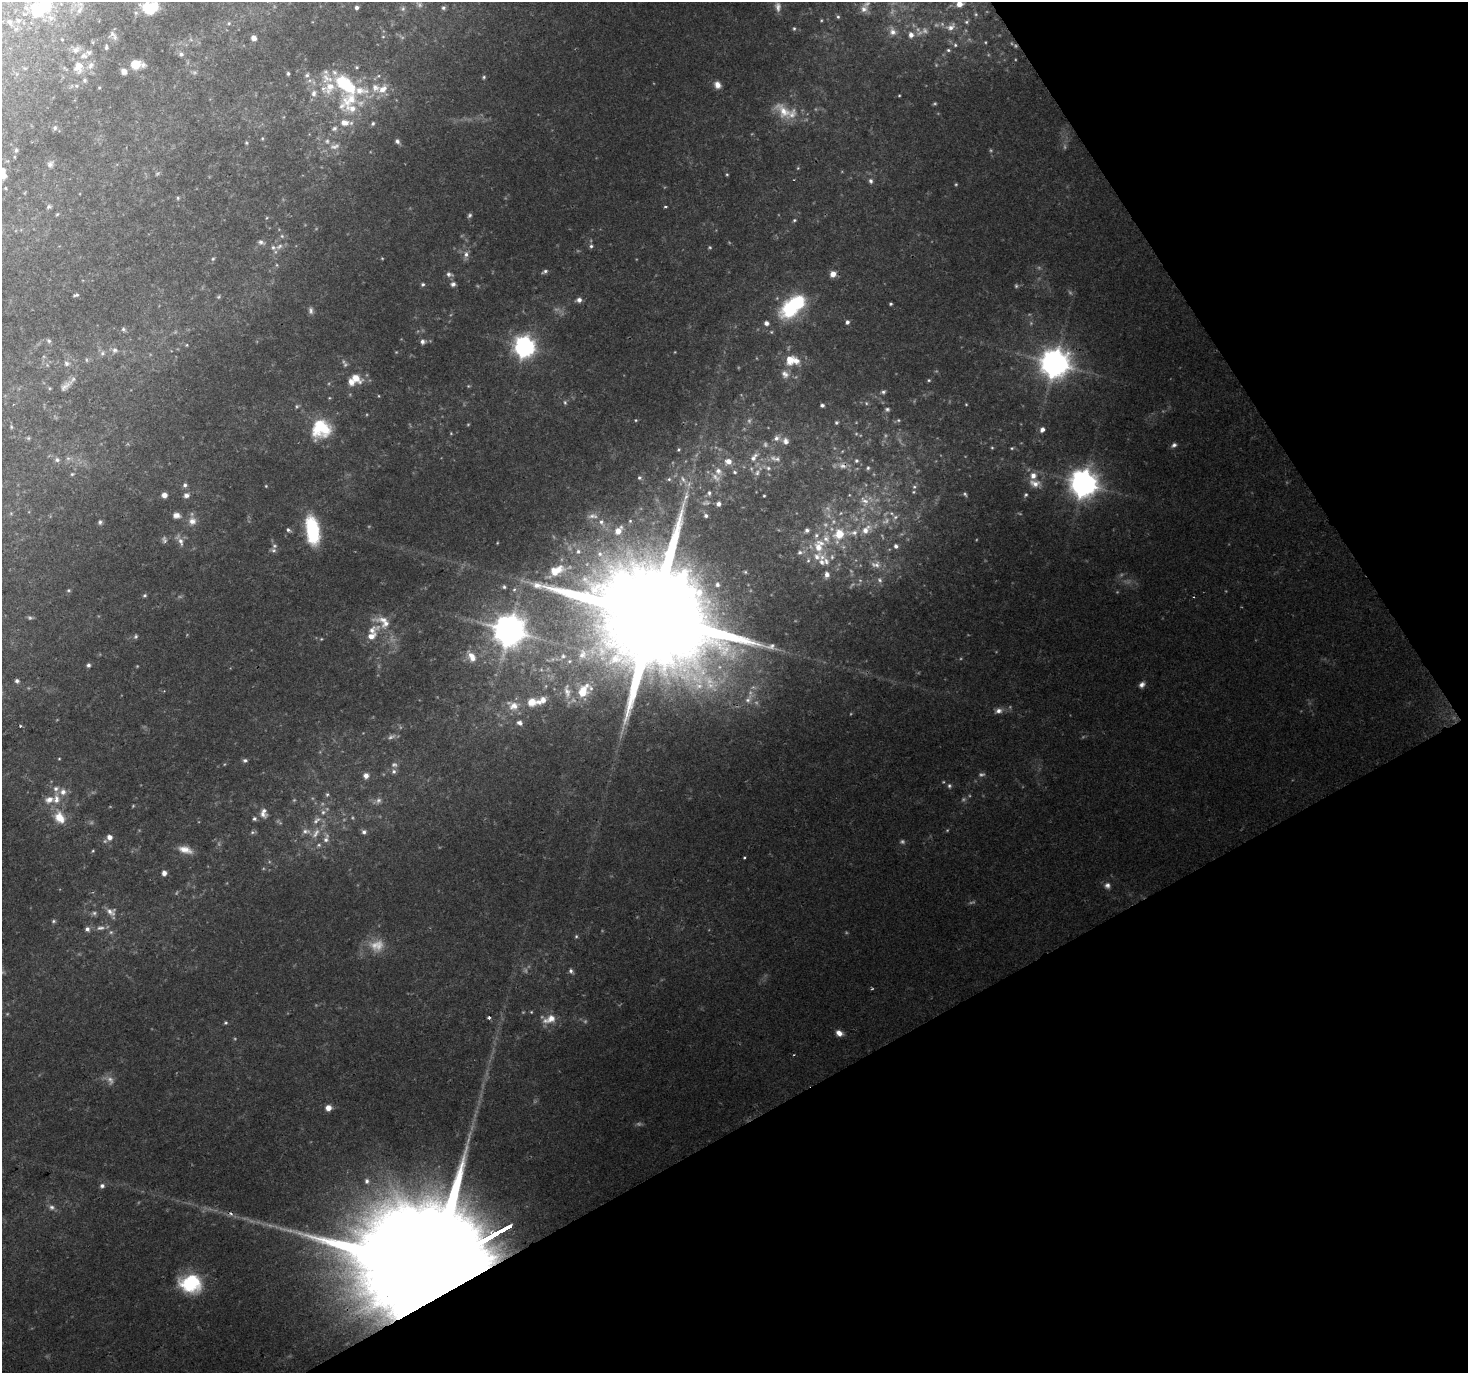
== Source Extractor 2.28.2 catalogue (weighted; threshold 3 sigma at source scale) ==
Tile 12 of 4 x 4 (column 4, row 3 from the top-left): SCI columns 4403-5868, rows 1547-2917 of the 5868 x 5773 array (HDU 1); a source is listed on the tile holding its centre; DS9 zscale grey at full resolution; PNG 1470 x 1375 px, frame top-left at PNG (2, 2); no overlay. Shown black and unused: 28% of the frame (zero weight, under 2 of 3 exposures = <1% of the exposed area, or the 3 px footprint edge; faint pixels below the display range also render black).
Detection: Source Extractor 2.28.2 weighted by HDU 2 'WHT'; one run over the whole footprint, this tile lists its part. Background 0.0686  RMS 0.0058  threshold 0.0261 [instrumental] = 3 sigma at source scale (4.5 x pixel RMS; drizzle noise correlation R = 1.50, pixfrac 1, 0.0396/0.0396 arcsec/px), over >= 5 px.
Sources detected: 353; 79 too faint to see at this stretch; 3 inside a brighter object's white glare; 1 cosmic-ray / hot-pixel residue — not listed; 33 inside a brighter listed object's ellipse — not listed separately; the other 237 listed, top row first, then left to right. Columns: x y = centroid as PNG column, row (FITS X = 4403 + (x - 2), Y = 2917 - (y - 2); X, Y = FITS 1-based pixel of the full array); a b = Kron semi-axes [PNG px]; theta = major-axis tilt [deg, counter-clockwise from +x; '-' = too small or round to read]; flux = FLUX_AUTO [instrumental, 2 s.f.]
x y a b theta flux
959 4 6 6 - 5
153 7 20 12 -6 19
778 7 15 9 -85 4.6
357 8 4 4 - 1.8
443 8 5 5 - 1.1
403 9 7 5 69 1.3
864 9 12 10 2 4.2
79 10 9 5 68 1.7
37 12 23 18 -63 21
976 14 5 5 - 0.83
838 17 6 4 -74 1.1
10 22 8 6 -61 1.6
966 22 6 5 - 1.1
229 23 5 4 - 0.73
951 27 14 9 31 4.5
794 28 6 4 76 0.96
924 30 11 10 - 4
893 32 11 9 -62 4.3
112 34 8 7 - 1.9
911 35 7 6 - 3.6
383 37 5 3 - 0.5
254 38 5 4 - 4.3
62 39 3 2 - 0.36
955 45 5 5 - 0.91
106 47 4 3 - 1
76 50 10 8 23 3
948 50 5 4 - 0.92
181 54 7 7 - 1.8
84 56 11 7 6 3.2
135 64 8 7 - 13
90 65 12 8 70 3.4
78 66 11 8 81 8.3
357 67 4 4 - 0.7
124 71 6 5 - 4.2
288 74 5 4 - 1
307 75 8 6 62 1.9
484 77 5 4 - 0.92
85 80 7 7 - 1.4
345 84 38 20 -42 40
717 85 8 7 - 4.3
76 86 7 6 - 1.5
99 87 5 4 - 0.69
383 89 13 9 46 6.7
314 93 10 8 68 3.4
899 95 3 3 - 0.5
784 111 31 15 -44 15
344 122 12 9 -4 6.3
373 123 5 5 - 1.2
55 128 7 6 - 1.5
334 128 8 6 19 2.1
262 138 5 4 - 0.61
327 141 8 6 -74 2.1
397 141 6 6 - 1.7
246 143 5 4 - 0.66
16 150 6 5 - 1.1
50 164 12 8 56 3
798 168 5 4 - 0.66
727 174 4 3 - 0.69
3 176 8 7 - 5
871 181 7 6 - 1.6
5 188 4 4 - 0.61
178 198 5 4 - 0.8
48 207 7 6 - 1.4
666 207 3 3 - 0.99
57 214 6 4 43 0.79
470 215 6 5 - 1.3
794 220 5 4 - 0.89
282 236 6 5 - 1.2
261 242 10 6 -20 2
279 246 12 6 33 3.3
591 246 5 5 - 1.3
466 254 10 7 80 3.2
213 259 5 4 - 0.86
277 265 6 4 -89 0.75
545 271 8 4 28 1.5
449 274 9 6 -17 1.9
833 274 7 7 - 4.8
423 284 5 4 - 1.2
453 284 7 6 - 1.9
76 295 6 3 17 1
579 300 7 6 - 2.8
891 304 3 3 - 0.87
311 310 9 6 -84 2
790 311 22 19 6 34
847 322 5 5 - 1.7
766 323 5 5 - 2.6
123 329 7 5 -15 1.2
49 341 7 6 - 1.4
423 341 7 6 - 2.1
187 345 5 3 - 0.5
524 347 8 8 - 420
115 350 8 8 - 2.4
102 353 7 7 - 1.9
790 359 17 15 -50 11
86 360 6 4 -89 0.9
67 363 9 8 - 2.3
1054 363 9 9 - 1000
356 378 12 7 -34 9.2
929 380 5 4 - 0.78
65 386 18 8 44 3.5
883 392 6 5 - 1.3
565 402 7 5 -73 1.1
966 404 3 3 - 0.51
822 405 4 4 - 1.5
297 406 6 5 - 1.1
887 409 7 6 - 1.4
636 420 4 4 - 0.63
898 420 6 5 - 0.97
836 422 5 4 - 1
11 427 6 4 -70 0.83
321 429 24 22 40 29
1042 429 6 5 - 2.8
776 438 10 8 28 3.2
786 441 10 8 -70 3.3
1174 445 7 6 - 1.9
1012 448 5 4 - 0.77
678 449 4 4 - 0.79
754 457 16 8 49 5.3
68 458 6 6 - 1.5
775 458 17 7 -14 4.2
57 460 7 6 - 1.7
728 461 8 7 - 5
856 461 5 5 - 1.3
842 466 13 8 -19 4.1
768 468 8 5 -10 1.9
868 468 5 5 - 1.1
718 471 11 9 -58 4.5
735 472 6 5 - 1.2
757 473 10 7 57 2.8
72 474 6 5 - 0.88
639 478 5 5 - 1.2
669 479 5 5 - 1.1
683 479 14 6 -57 3.8
1035 483 17 10 -16 6
1083 483 9 9 - 890
185 485 6 6 - 1.8
266 486 4 3 - 0.53
914 487 7 5 -20 1.3
709 493 7 5 -89 1.5
164 495 5 5 - 4.5
186 495 7 6 - 2.6
1026 495 6 5 - 1.1
764 496 3 2 - 0.59
864 501 15 11 -47 7.2
718 504 5 5 - 2.6
176 515 9 7 -9 3.7
592 516 15 7 1 3.5
706 516 5 5 - 1.7
895 517 8 7 - 2.5
192 521 11 11 - 5.2
630 521 5 5 - 0.85
100 522 6 5 - 1.3
601 522 9 7 -79 2.8
288 530 6 5 - 1.4
312 530 27 12 -81 46
807 530 5 5 - 1.8
866 530 17 9 43 8.2
618 531 12 8 52 6.1
839 534 18 16 56 17
164 539 9 6 -87 1.8
181 541 14 7 -70 3.6
274 546 7 6 - 1.7
819 546 18 12 78 13
896 546 6 6 - 2.1
578 551 7 6 - 1.9
800 552 7 5 22 1.6
600 554 10 8 -28 4.2
832 557 7 5 88 1.4
826 561 10 7 -70 2.6
876 565 15 9 -6 4.9
556 570 18 10 24 11
827 574 6 5 - 2.6
880 580 8 6 -63 2
717 584 6 6 - 1.7
504 587 5 5 - 1.2
68 590 5 4 - 0.81
145 595 5 4 - 0.99
652 617 49 27 26 31000
386 623 43 15 -17 13
509 630 10 10 - 1300
136 636 6 5 - 1.2
371 636 15 9 35 6.7
583 654 15 12 76 7.8
472 657 17 10 -58 7.7
88 665 5 5 - 1.5
17 681 5 5 - 1.5
1142 685 8 6 47 2.6
164 691 3 3 - 0.44
567 691 24 9 -82 7
583 691 20 12 59 15
748 699 15 9 58 5.7
532 702 13 12 - 9.1
513 705 20 14 -19 9.8
999 711 9 7 11 3.1
520 723 9 7 -29 2.6
20 726 3 3 - 0.81
59 759 4 4 - 0.53
245 760 6 5 - 1.4
394 771 7 6 - 1.8
366 776 6 6 - 3.9
949 786 6 6 - 1.3
327 794 6 5 - 1.1
56 799 18 10 90 8.2
263 814 13 8 -32 3.5
60 817 17 12 -58 12
254 819 6 5 - 1.3
317 820 14 8 42 4.3
306 831 13 8 3 3.4
252 832 7 5 20 1.2
364 832 6 6 - 1.9
316 833 17 8 56 5.9
109 837 6 6 - 4.1
326 838 15 7 74 3.9
185 850 18 8 -17 6.5
93 851 5 4 - 0.65
744 857 3 3 - 0.69
164 873 4 4 - 3.9
1107 885 8 8 - 2.6
111 912 15 12 -21 5.1
94 913 8 6 15 1.7
54 921 6 5 - 1.1
101 928 12 7 4 3.2
87 929 6 6 - 2.2
111 932 6 6 - 1.4
576 936 5 4 - 0.82
571 971 6 5 - 1.5
531 1012 4 4 - 0.6
489 1017 4 4 - 1.5
550 1019 17 9 23 8.6
226 1023 5 5 - 0.92
839 1033 7 6 - 4.2
328 1108 5 5 - 5.9
367 1181 7 6 - 1.8
102 1186 6 6 - 1.8
52 1207 8 7 - 2.2
438 1266 96 23 29 71000
190 1283 25 20 -6 35
Overlapping masked pixels (flux is a lower limit): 3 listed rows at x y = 842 466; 652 617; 438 1266
Isophote crosses this tile's border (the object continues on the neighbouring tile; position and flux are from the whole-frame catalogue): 6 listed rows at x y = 959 4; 153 7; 864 9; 37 12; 10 22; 3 176